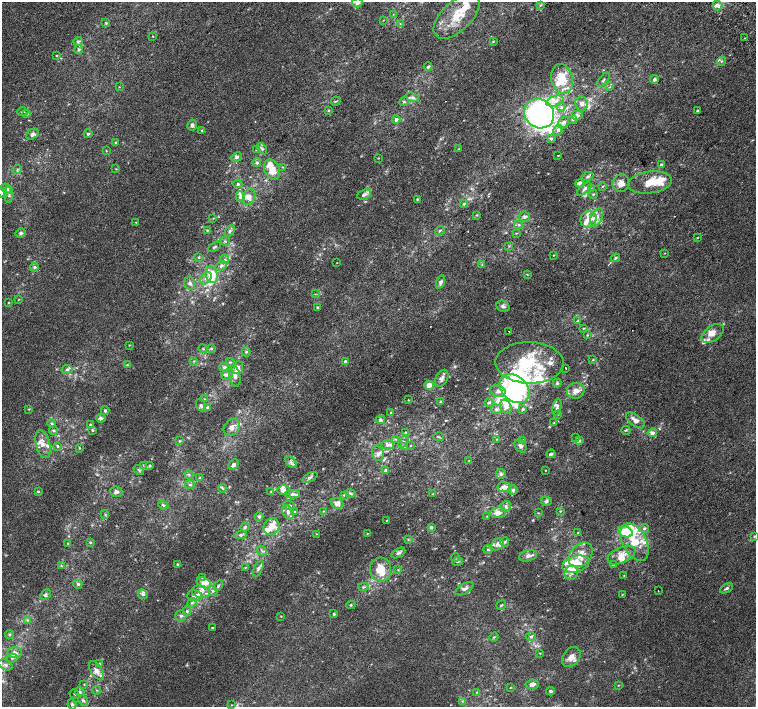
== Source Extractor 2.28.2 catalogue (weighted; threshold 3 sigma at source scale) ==
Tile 10 of 4 x 4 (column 2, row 3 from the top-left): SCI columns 1545-3051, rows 1664-3072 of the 6096 x 6079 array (HDU 1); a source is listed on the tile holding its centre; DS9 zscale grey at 2 x 2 block average (1 PNG px = mean of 2 x 2 image px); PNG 758 x 709 px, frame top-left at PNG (2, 2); each listed source drawn as its Kron ellipse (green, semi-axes under 4 px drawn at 4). Shown black and unused: <1% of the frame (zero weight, under 2 of 3 exposures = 2% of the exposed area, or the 3 px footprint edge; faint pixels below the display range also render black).
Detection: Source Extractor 2.28.2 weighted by HDU 2 'WHT'; one run over the whole footprint, this tile lists its part. Background 7.39e-04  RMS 0.0038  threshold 0.0171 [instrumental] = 3 sigma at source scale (4.5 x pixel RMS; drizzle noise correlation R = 1.50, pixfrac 1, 0.0396/0.0396 arcsec/px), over >= 5 px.
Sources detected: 374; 1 too faint to see at this stretch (2 x 2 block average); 5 inside a brighter object's white glare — neither listed nor drawn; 71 inside a brighter listed object's ellipse — not listed separately; the other 297 listed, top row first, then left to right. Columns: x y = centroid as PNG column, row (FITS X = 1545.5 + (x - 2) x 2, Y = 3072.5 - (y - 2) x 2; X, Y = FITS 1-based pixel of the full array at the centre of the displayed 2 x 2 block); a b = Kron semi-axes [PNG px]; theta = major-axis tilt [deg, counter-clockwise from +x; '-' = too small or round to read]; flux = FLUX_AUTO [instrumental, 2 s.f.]
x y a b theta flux
357 3 5 4 - 3.2
540 5 3 3 - 0.9
718 6 5 5 - 3
393 14 3 2 - 0.43
457 16 28 14 44 25
383 20 3 2 - 0.44
106 23 4 3 - 1.1
400 24 3 3 - 0.9
153 36 2 2 - 0.44
745 38 2 2 - 0.57
78 41 4 4 - 1.4
493 42 3 2 - 0.55
79 50 5 4 - 1.7
56 56 3 2 - 0.6
721 61 5 4 - 1.3
428 67 4 3 - 1.4
562 79 15 10 -78 21
654 79 4 4 - 1.9
603 80 8 2 51 1.3
119 87 3 2 - 0.41
610 87 4 2 - 0.68
412 97 7 4 -19 2.7
336 101 5 2 - 0.85
555 101 9 5 20 5.4
404 102 5 3 - 1.2
582 104 7 6 - 3.7
561 107 4 3 - 1.2
328 110 3 3 - 0.83
697 110 3 3 - 0.88
23 112 6 2 0 0.87
27 114 3 2 - 0.74
539 114 15 14 - 350
577 116 6 5 - 2.9
396 119 4 4 - 3
573 120 4 3 - 1.4
564 122 6 5 - 2.7
192 125 5 5 - 2.6
202 130 3 3 - 0.64
558 130 6 4 59 2.2
32 134 7 5 34 2.5
88 134 4 3 - 1.1
551 138 4 4 - 1.5
115 143 3 3 - 0.74
256 149 3 3 - 0.71
262 149 6 4 -53 1.9
459 149 3 2 - 0.43
106 151 3 2 - 0.48
558 156 2 2 - 0.45
237 157 6 4 30 2.2
378 158 3 2 - 0.51
257 163 4 4 - 1.7
661 165 4 3 - 1.4
283 167 3 2 - 0.56
116 169 3 2 - 0.43
17 170 5 2 - 0.92
272 170 10 7 -65 13
587 177 6 3 27 1.5
650 182 22 11 7 19
580 183 4 3 - 4.1
621 183 9 8 - 7
238 184 4 3 - 1.2
603 186 4 2 - 0.85
591 188 3 2 - 0.55
7 189 6 4 -33 2.4
584 189 8 3 40 2.6
2 193 6 4 -34 2.2
364 194 7 4 23 3.4
593 194 4 3 - 0.92
9 195 8 4 89 2.1
240 197 5 4 - 2.6
249 197 8 6 72 5.7
417 199 3 2 - 0.83
464 204 4 4 - 1.4
477 215 3 2 - 0.54
524 217 5 5 - 2.4
597 217 10 5 61 5.3
213 218 3 2 - 0.46
588 219 8 7 - 8.9
136 222 4 2 - 0.47
519 225 4 4 - 1.5
207 230 3 3 - 0.87
440 230 5 3 - 1.1
230 231 7 3 55 1.8
21 233 5 4 - 1.8
516 233 3 2 - 0.55
697 238 3 2 - 0.51
225 241 5 3 - 1.1
509 246 4 2 - 0.75
214 247 7 2 30 1.2
665 253 3 2 - 0.35
553 255 3 2 - 0.52
199 257 4 3 - 0.91
615 258 5 4 - 1.6
225 259 4 4 - 1.9
337 263 2 2 - 0.3
482 264 4 3 - 0.75
221 266 6 3 26 2.2
35 267 4 4 - 1.7
527 274 3 2 - 0.49
212 275 8 6 -75 18
206 278 7 5 52 3.9
440 282 7 4 71 2.6
190 283 6 5 - 2.8
315 294 3 2 - 0.53
18 300 3 2 - 0.42
8 303 3 2 - 0.54
503 306 7 5 -27 2.8
317 307 3 2 - 0.81
577 321 3 3 - 0.7
584 328 4 2 - 0.67
509 331 2 2 - 1.4
712 333 13 7 37 6.8
587 335 3 2 - 0.55
129 345 3 2 - 0.54
203 349 4 2 - 0.88
211 349 4 3 - 1.2
246 352 5 4 - 1.4
593 360 3 2 - 0.64
194 361 3 2 - 0.75
345 361 4 3 - 1.2
230 362 4 3 - 0.97
529 363 34 21 -1 51
127 365 4 3 - 0.91
225 367 5 4 - 2.4
237 367 6 6 - 4.4
565 368 2 2 - 1.6
67 369 5 4 - 2.1
227 375 6 5 - 2.5
235 376 11 5 -80 4.2
442 378 9 5 62 4.1
557 383 4 3 - 1.4
429 385 5 4 - 7.8
515 389 17 12 -42 110
498 391 7 6 - 3.6
576 391 9 7 10 6
204 399 3 2 - 0.6
408 400 3 2 - 0.58
441 402 3 3 - 1.1
489 403 4 3 - 1.4
201 406 7 4 -58 2
208 407 4 3 - 1.3
506 407 7 5 -64 5.1
557 407 9 4 78 2.3
29 409 3 2 - 0.58
496 409 5 4 - 2.2
523 409 3 3 - 1.2
105 411 4 3 - 1.3
391 412 3 2 - 0.72
558 415 3 2 - 0.64
101 418 4 4 - 2.6
380 420 4 4 - 2.6
635 420 11 5 -38 5.4
52 423 4 3 - 1.3
554 423 4 3 - 0.86
90 425 3 3 - 1
232 427 9 7 52 5.5
54 430 4 3 - 1.1
92 430 4 3 - 0.94
626 430 4 3 - 1
406 432 4 3 - 1
652 433 4 4 - 3.6
439 437 5 2 - 0.78
576 438 3 2 - 0.61
396 439 3 2 - 0.79
497 439 3 3 - 0.58
179 441 4 3 - 0.78
523 441 4 3 - 1.1
579 441 3 3 - 1.2
403 442 6 4 54 1.8
43 444 14 7 -76 7.3
387 445 6 5 - 2.4
57 446 3 3 - 1.1
410 446 3 2 - 0.49
520 446 7 5 -56 3.1
404 447 3 3 - 1
79 448 2 2 - 0.81
378 453 8 6 -72 3.5
551 454 4 3 - 2.2
469 460 3 2 - 0.31
291 462 7 4 -46 2.1
144 465 4 3 - 0.9
150 465 4 3 - 1.1
233 465 6 4 45 3.2
139 470 6 3 -43 1.2
545 470 2 2 - 0.45
385 471 4 3 - 1.9
501 474 5 5 - 1.9
189 475 4 2 - 0.86
310 477 8 4 29 2
199 478 4 3 - 1.1
190 485 4 3 - 1.5
504 487 7 5 -7 5.2
222 488 4 3 - 1.1
283 490 6 5 - 3.7
513 490 5 4 - 1.9
38 491 3 3 - 0.95
271 491 3 3 - 0.73
116 492 6 5 - 2.6
350 493 5 3 - 1.5
292 494 7 4 1 2.5
433 494 3 2 - 0.48
344 495 3 3 - 0.87
546 501 5 4 - 1.8
337 503 6 5 - 5.8
163 505 5 3 - 1.5
289 506 6 4 -17 2.4
506 506 5 5 - 2.5
295 511 3 3 - 0.83
323 511 3 2 - 0.45
560 511 3 2 - 0.6
288 512 7 5 -59 4.1
498 513 8 5 4 6.7
538 513 3 2 - 0.58
105 515 4 3 - 1.1
487 516 3 2 - 0.67
259 517 4 3 - 1.4
386 520 3 2 - 0.51
245 527 4 4 - 1.6
271 527 9 7 56 9.5
431 527 4 3 - 1.6
644 528 5 4 - 2
625 532 7 5 -16 24
368 533 3 2 - 0.43
578 533 3 2 - 1.1
316 534 3 2 - 0.41
241 535 6 4 6 1.9
754 536 3 3 - 0.81
408 539 4 3 - 0.89
90 542 3 3 - 0.75
505 542 4 4 - 1.2
635 542 20 12 -62 22
68 543 3 3 - 0.73
497 544 7 5 42 3.5
488 549 4 3 - 1.2
262 551 5 2 - 1.2
398 553 8 3 30 2.2
581 555 14 10 46 11
622 555 15 8 24 8.8
528 556 9 5 13 3.8
455 557 4 3 - 0.99
458 561 5 4 - 1.8
177 564 3 3 - 0.86
576 564 14 8 17 18
613 565 4 3 - 1.2
61 566 3 3 - 0.73
245 567 3 2 - 0.58
258 568 8 4 65 2.7
381 569 12 10 -86 20
398 570 3 3 - 0.79
571 573 7 6 - 3.8
624 575 3 2 - 0.38
202 577 4 3 - 0.85
204 583 8 5 -27 11
78 584 4 4 - 1.4
218 586 5 3 - 1.3
363 587 5 3 - 1.4
726 588 7 3 30 1.7
465 589 10 5 31 3.7
213 591 5 4 - 1.9
658 591 2 2 - 0.28
201 592 9 6 -13 5
143 594 5 4 - 2.2
45 595 6 4 45 2.3
622 595 3 2 - 0.44
194 596 7 5 3 3.1
192 603 5 3 - 1.5
351 605 4 3 - 0.89
501 605 5 2 - 0.89
187 611 4 3 - 1.4
334 614 3 3 - 1.2
181 616 5 5 - 2.3
281 616 3 2 - 0.45
27 620 4 3 - 1.1
212 628 3 2 - 0.62
9 635 4 4 - 1.3
494 637 5 2 - 0.8
531 637 5 4 - 1.6
15 653 7 5 3 3.6
540 653 3 2 - 0.43
571 657 11 8 52 6.7
12 658 6 4 16 1.7
99 664 3 2 - 0.67
5 665 7 5 -26 2.7
96 671 11 5 -57 5.3
84 684 3 3 - 0.62
532 684 6 4 6 4.2
618 685 3 2 - 0.57
510 687 3 2 - 0.46
97 690 4 3 - 0.87
550 691 4 3 - 1.5
80 692 5 4 - 2.2
477 692 4 2 - 0.7
74 694 5 3 - 0.97
83 700 5 4 - 2.1
462 701 3 3 - 0.67
72 704 5 4 - 1.6
232 705 2 2 - 0.41
Isophote crosses this tile's border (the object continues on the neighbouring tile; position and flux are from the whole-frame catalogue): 3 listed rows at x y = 357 3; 2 193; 754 536
Diffuse or blended objects may show on this block-average render without a row.